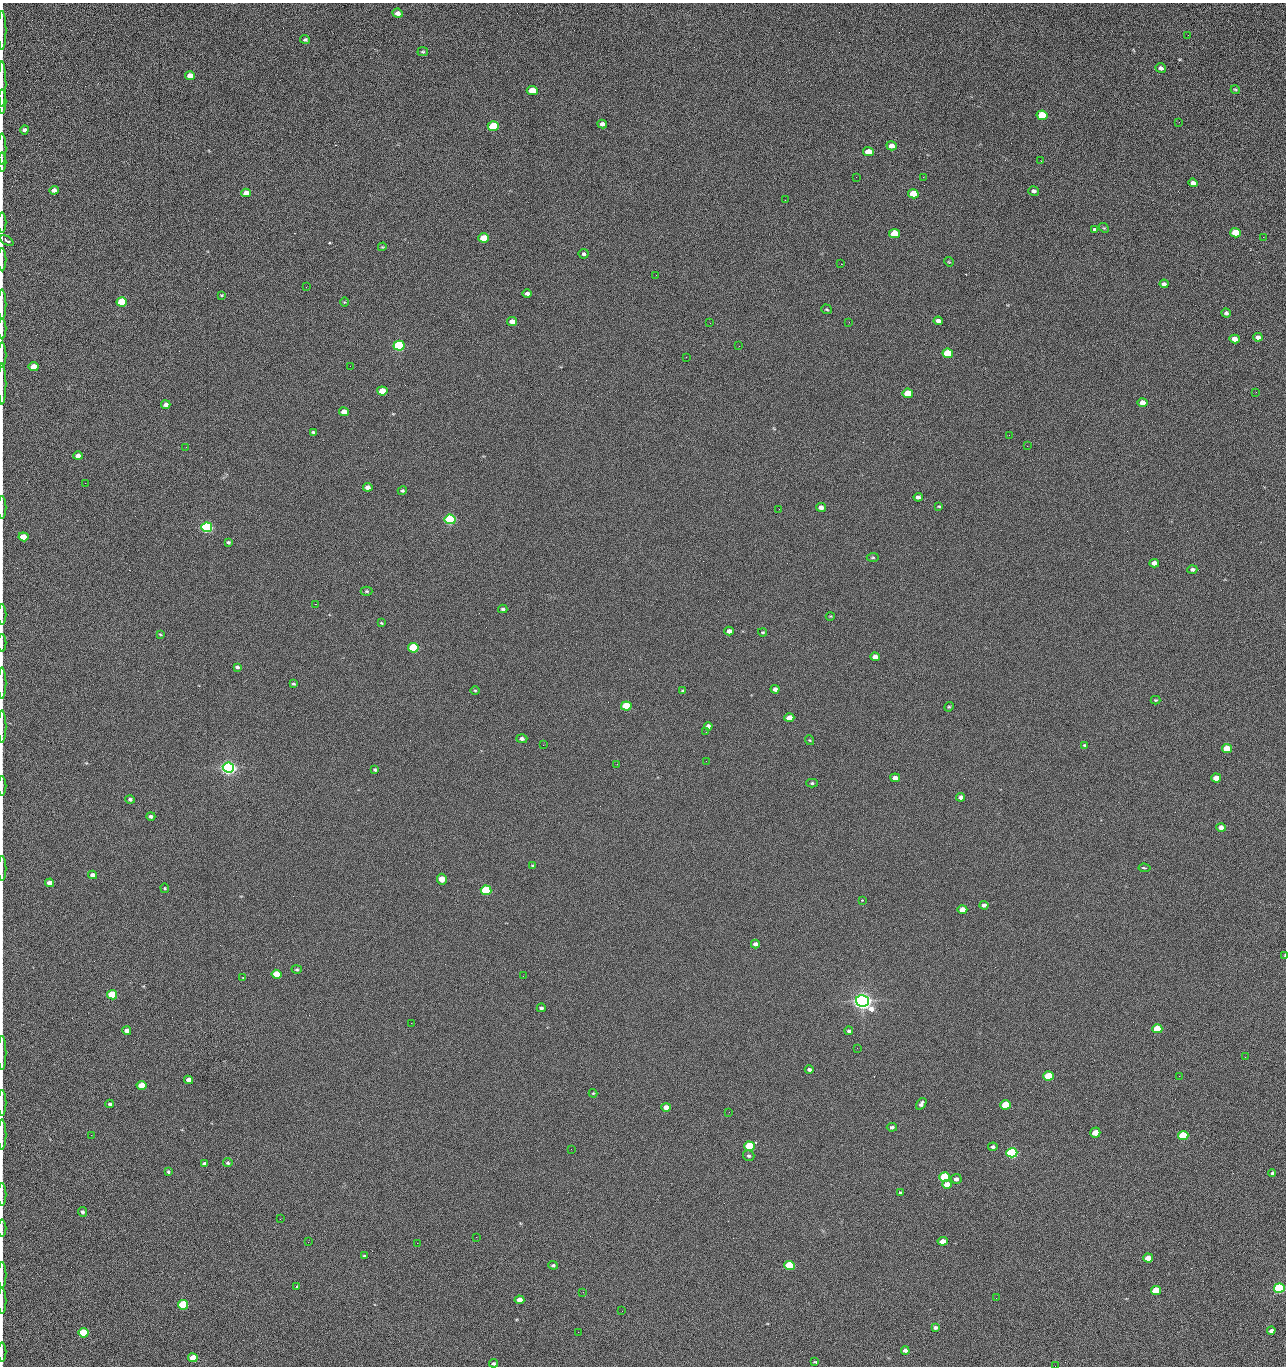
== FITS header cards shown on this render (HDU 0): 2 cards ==
NAXIS1  =                 1284 /fastest changing axis
NAXIS2  =                 1364 /next to fastest changing axis

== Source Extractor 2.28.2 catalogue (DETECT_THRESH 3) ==
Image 1284 x 1364 px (HDU 0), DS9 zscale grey, 1 PNG px = 1 image px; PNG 1288 x 1368 px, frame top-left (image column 1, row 1364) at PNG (2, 3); each listed source drawn as its Kron ellipse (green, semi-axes under 4 px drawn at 4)
Background 125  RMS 14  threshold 43.4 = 3 sigma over >= 5 px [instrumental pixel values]
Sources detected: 224; all 224 listed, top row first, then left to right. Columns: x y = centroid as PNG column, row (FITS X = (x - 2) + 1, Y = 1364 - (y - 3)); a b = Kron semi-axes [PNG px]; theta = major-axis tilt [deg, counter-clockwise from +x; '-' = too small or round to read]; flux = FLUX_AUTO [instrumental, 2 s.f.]
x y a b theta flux
398 13 5 4 - 4.9e+03
2 30 19 2 90 3.9e+03
1188 35 2 2 - 1.1e+03
305 40 5 4 - 1.8e+03
423 52 5 4 - 1.2e+03
1161 68 5 4 - 3.1e+03
190 76 5 4 - 8.9e+03
2 84 22 2 90 4.5e+03
1235 89 5 3 - 1.1e+03
532 90 5 4 - 2.3e+04
2 101 12 2 90 2.3e+03
1042 115 5 4 - 4.5e+04
1179 122 2 2 - 1.2e+03
602 124 5 4 - 3.5e+03
493 126 5 4 - 5.5e+04
24 130 4 4 - 2.9e+03
892 146 5 4 - 6.7e+03
2 149 16 2 90 2.8e+03
868 152 5 4 - 1.6e+04
1041 161 3 2 - 2.0e+03
2 162 9 2 90 1.6e+03
856 177 2 2 - 2.2e+03
923 177 2 2 - 1.8e+04
1193 183 4 4 - 3.8e+03
54 190 5 4 - 5.0e+03
1034 191 5 4 - 2.6e+03
246 193 5 4 - 6.0e+03
913 194 5 4 - 2.8e+04
785 200 2 2 - 6.4e+02
2 222 10 2 90 1.7e+03
1104 228 5 4 - 1.2e+03
1094 229 3 3 - 6.0e+03
1235 233 5 4 - 2.5e+04
895 234 5 4 - 4.2e+04
1263 237 2 2 - 8.4e+02
483 238 5 4 - 2.0e+04
7 241 7 3 -28 3.4e+03
382 247 4 3 - 8.4e+02
584 254 5 5 - 2.0e+03
2 260 12 2 90 1.9e+03
949 262 5 3 - 8.8e+02
841 264 2 2 - 2.7e+04
656 275 2 2 - 3.9e+02
1164 284 4 4 - 2.9e+03
306 287 2 2 - 6.6e+02
527 293 5 4 - 3.0e+03
221 295 4 3 - 8.4e+02
122 302 5 4 - 5.3e+04
344 302 5 3 - 8.1e+02
2 304 15 2 90 2.3e+03
827 309 5 5 - 1.2e+03
1226 313 5 4 - 2.2e+03
512 321 5 4 - 5.3e+03
938 321 4 4 - 3.8e+03
849 322 3 2 - 8.5e+02
710 323 2 2 - 3.4e+03
2 329 11 2 90 1.7e+03
1258 337 5 4 - 4.2e+03
1235 339 5 4 - 1.0e+04
399 346 5 5 - 1.6e+05
739 346 2 2 - 4.8e+02
948 353 5 4 - 4.1e+04
2 355 13 2 90 2.6e+03
686 357 2 2 - 4.2e+02
34 366 5 4 - 1.2e+04
350 366 2 2 - 2.5e+03
2 384 20 2 90 3.5e+03
382 391 5 4 - 2.0e+04
1256 392 2 2 - 8.9e+02
908 393 5 4 - 3.4e+04
1142 403 5 4 - 1.0e+04
166 405 4 4 - 5.2e+03
344 412 5 4 - 9.7e+03
313 432 4 3 - 1.5e+03
1009 435 2 2 - 3.3e+03
1027 446 2 2 - 4.9e+02
186 447 2 2 - 3.1e+03
78 456 4 4 - 5.8e+03
85 483 2 2 - 9.0e+02
368 487 5 4 - 5.1e+03
402 491 5 4 - 1.6e+03
918 497 4 4 - 3.3e+03
939 506 4 3 - 1.0e+03
821 507 5 4 - 5.1e+03
2 508 11 2 90 1.5e+03
779 509 2 2 - 4.8e+02
450 519 5 5 - 2.0e+05
207 527 5 5 - 3.3e+05
23 537 5 4 - 2.0e+04
228 542 4 3 - 1.6e+03
873 557 6 4 4 1.2e+03
1154 563 5 4 - 5.5e+03
1192 569 5 4 - 2.3e+03
367 591 6 4 -1 1.4e+03
316 604 2 2 - 5.6e+02
503 609 5 3 - 1.6e+03
2 614 10 2 90 1.4e+03
830 616 4 3 - 7.4e+02
381 623 3 2 - 8.3e+02
729 631 5 4 - 5.0e+03
763 632 4 3 - 1.0e+03
160 634 4 3 - 8.8e+02
2 643 9 2 90 1.4e+03
413 648 5 4 - 9.3e+04
875 657 5 4 - 7.3e+03
237 667 4 3 - 2.1e+03
2 683 15 2 90 2.0e+03
293 684 4 3 - 1.2e+03
775 689 4 4 - 4.3e+03
475 690 4 3 - 8.9e+02
683 691 4 3 - 1.2e+03
1156 700 5 4 - 1.0e+03
626 706 5 4 - 4.9e+04
949 707 5 4 - 1.3e+03
789 718 5 4 - 1.5e+04
708 726 4 4 - 3.7e+03
2 727 16 2 90 2.8e+03
706 732 2 2 - 4.3e+02
522 739 5 4 - 2.7e+03
809 740 5 3 - 7.7e+02
543 745 2 2 - 3.2e+03
1084 745 3 2 - 9.3e+02
1227 749 5 4 - 2.8e+04
706 761 2 2 - 2.1e+03
617 764 2 2 - 1.6e+03
228 767 5 5 - 7.0e+05
375 770 4 3 - 1.3e+03
895 778 5 4 - 6.0e+03
1216 778 5 4 - 1.4e+04
812 783 5 4 - 1.5e+03
2 786 10 2 90 1.8e+03
961 797 4 4 - 3.9e+03
130 799 4 4 - 2.0e+03
151 816 4 4 - 2.3e+03
1221 827 4 4 - 6.0e+03
533 865 4 3 - 9.2e+02
2 868 12 2 90 2.1e+03
1144 868 6 3 -6 1.8e+03
93 875 4 4 - 5.7e+03
442 879 5 5 - 1.4e+04
50 883 4 4 - 1.0e+04
165 888 5 4 - 1.1e+03
486 890 5 4 - 1.3e+05
862 900 3 2 - 7.4e+02
984 905 4 4 - 2.8e+03
962 909 5 4 - 1.0e+04
755 944 4 4 - 3.7e+03
1285 955 3 2 - 1.0e+03
297 969 5 4 - 1.4e+03
277 974 5 4 - 3.4e+04
523 976 2 2 - 2.1e+03
243 977 3 2 - 7.4e+02
112 995 5 4 - 5.5e+04
862 1001 6 5 - 1.0e+06
541 1008 4 4 - 2.0e+03
411 1023 2 2 - 5.2e+03
1157 1029 5 4 - 3.0e+04
127 1031 4 4 - 6.4e+03
849 1031 4 4 - 2.1e+03
857 1048 2 2 - 1.5e+03
2 1053 17 2 90 2.3e+03
1245 1057 2 2 - 1.9e+03
809 1070 4 4 - 2.2e+03
1048 1076 5 4 - 4.9e+04
1179 1076 2 2 - 2.7e+03
188 1080 4 4 - 6.9e+03
142 1085 5 4 - 3.2e+04
593 1093 4 4 - 8.8e+02
2 1103 13 2 90 2.3e+03
110 1104 4 4 - 1.9e+03
921 1104 6 4 54 2.9e+03
1006 1105 5 4 - 4.5e+04
666 1107 5 4 - 9.0e+03
729 1112 3 2 - 9.7e+02
892 1127 5 4 - 2.2e+03
1095 1133 5 5 - 1.8e+04
2 1135 15 2 90 2.9e+03
91 1135 2 2 - 2.5e+03
1183 1135 5 4 - 5.9e+04
749 1146 5 4 - 8.0e+04
993 1147 4 4 - 2.3e+03
571 1149 2 2 - 9.4e+02
1012 1153 5 5 - 2.8e+05
749 1156 6 5 - 2.0e+03
228 1163 5 4 - 1.5e+03
204 1164 4 3 - 2.5e+03
168 1172 3 3 - 1.4e+03
1272 1173 4 4 - 1.3e+03
945 1177 5 4 - 8.7e+04
956 1179 5 5 - 3.6e+03
947 1184 5 4 - 9.9e+03
900 1193 4 4 - 1.4e+03
2 1195 11 2 90 1.8e+03
82 1212 5 4 - 2.4e+03
280 1219 2 2 - 2.2e+03
2 1228 8 2 90 1.3e+03
476 1237 2 2 - 8.6e+03
943 1241 5 4 - 9.1e+03
308 1242 2 2 - 1.9e+03
417 1243 2 2 - 5.4e+03
364 1256 4 3 - 1.4e+03
1148 1258 5 4 - 1.4e+04
553 1265 5 4 - 1.6e+03
789 1265 5 4 - 8.2e+04
2 1275 13 2 90 2.5e+03
296 1287 3 2 - 1.3e+03
1279 1288 5 4 - 2.0e+05
1156 1291 5 4 - 4.7e+04
583 1292 2 2 - 6.5e+02
996 1298 2 2 - 2.7e+03
519 1300 5 4 - 8.2e+03
2 1301 13 2 90 2.3e+03
183 1305 5 4 - 1.0e+05
622 1311 3 2 - 7.8e+02
935 1328 4 3 - 2.2e+03
1271 1331 4 3 - 3.3e+03
578 1332 2 2 - 3.7e+03
84 1333 5 4 - 5.6e+04
905 1350 4 4 - 3.4e+03
2 1352 9 2 90 1.6e+03
193 1358 5 4 - 1.9e+04
815 1362 3 2 - 9.5e+02
493 1363 4 4 - 1.7e+03
1055 1366 2 2 - 1.9e+03
At the frame edge (FLAGS 8, measured only in part): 28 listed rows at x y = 2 30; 2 84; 2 101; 2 149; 2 162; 2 222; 2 260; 2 304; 2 329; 2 355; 2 384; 2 508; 2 614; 2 643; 2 683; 2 727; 2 786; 2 868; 1285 955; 2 1053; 2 1103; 2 1135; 2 1195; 2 1228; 2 1275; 2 1301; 2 1352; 1055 1366

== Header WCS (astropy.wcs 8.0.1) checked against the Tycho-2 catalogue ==
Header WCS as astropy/WCSLIB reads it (CRVAL/CRPIX/CD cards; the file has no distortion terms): RA---TAN/DEC--TAN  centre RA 15:41:40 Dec +51:59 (235.42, +51.98 deg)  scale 1.26 arcsec/px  FOV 26.9' x 28.5'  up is +92 deg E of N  parity flipped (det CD > 0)
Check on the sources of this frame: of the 60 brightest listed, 11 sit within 2.0 arcsec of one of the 11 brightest Tycho-2 stars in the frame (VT <= 12.29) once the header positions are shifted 0.68 arcsec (0.49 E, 0.47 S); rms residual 1.12 arcsec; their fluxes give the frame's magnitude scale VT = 24.59 - 2.5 log10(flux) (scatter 0.19 mag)
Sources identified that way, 11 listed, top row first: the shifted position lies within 2.0 arcsec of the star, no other Tycho-2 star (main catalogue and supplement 1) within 4.0 arcsec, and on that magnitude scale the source's flux lands within +1.5 / -3 mag of the star's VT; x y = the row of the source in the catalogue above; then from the Tycho-2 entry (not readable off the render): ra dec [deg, ICRS J2000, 3 dp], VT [Tycho-2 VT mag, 2 dp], TYC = Tycho-2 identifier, HIP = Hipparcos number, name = IAU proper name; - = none
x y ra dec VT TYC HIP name
399 346 235.614 +52.064 11.61 3489-1132-1 - -
450 519 235.514 +52.049 11.19 3489-1407-1 - -
207 527 235.515 +52.133 11.12 3489-1380-1 - -
228 767 235.378 +52.130 9.31 3489-1322-1 76850 -
486 890 235.303 +52.042 11.52 3489-958-1 - -
862 1001 235.232 +51.912 9.59 3489-824-1 - -
1012 1153 235.143 +51.862 10.97 3489-1016-1 - -
945 1177 235.131 +51.886 12.29 3489-908-1 - -
789 1265 235.084 +51.941 11.45 3489-1346-1 - -
1279 1288 235.062 +51.771 11.53 3489-1453-1 - -
183 1305 235.075 +52.152 11.74 3489-912-1 - -